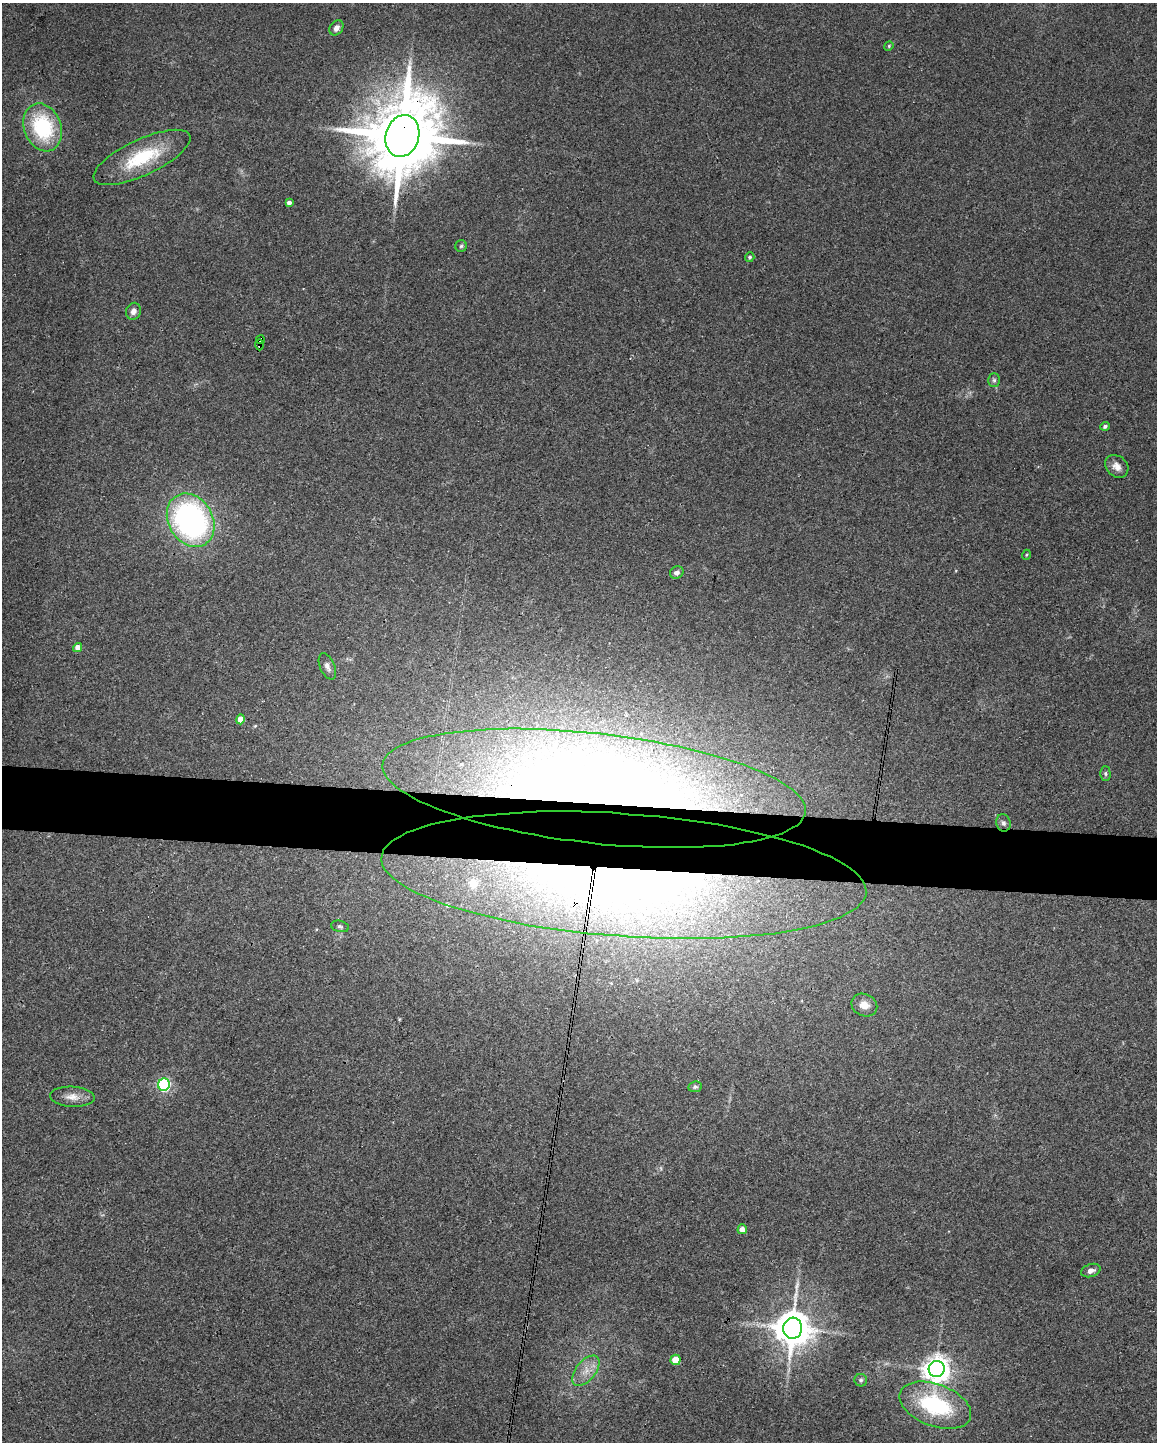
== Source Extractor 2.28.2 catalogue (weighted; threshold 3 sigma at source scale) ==
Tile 7 of 4 x 3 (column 3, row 2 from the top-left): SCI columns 2315-3469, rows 1661-3100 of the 4625 x 4647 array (HDU 1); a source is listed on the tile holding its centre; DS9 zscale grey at full resolution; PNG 1159 x 1444 px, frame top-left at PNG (2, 3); each listed source drawn as its Kron ellipse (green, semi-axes under 4 px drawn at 4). Shown black and unused: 4% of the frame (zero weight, under 3 of 4 exposures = <1% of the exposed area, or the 3 px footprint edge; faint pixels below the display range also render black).
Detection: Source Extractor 2.28.2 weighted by HDU 2 'WHT'; one run over the whole footprint, this tile lists its part. Background 0.0823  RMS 0.0066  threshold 0.0296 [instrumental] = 3 sigma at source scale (4.5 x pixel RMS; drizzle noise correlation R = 1.50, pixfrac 1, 0.05/0.05 arcsec/px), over >= 5 px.
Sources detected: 42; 1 too faint to see at this stretch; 1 cosmic-ray / hot-pixel residue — neither listed nor drawn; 3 inside a brighter listed object's ellipse — not listed separately; the other 37 listed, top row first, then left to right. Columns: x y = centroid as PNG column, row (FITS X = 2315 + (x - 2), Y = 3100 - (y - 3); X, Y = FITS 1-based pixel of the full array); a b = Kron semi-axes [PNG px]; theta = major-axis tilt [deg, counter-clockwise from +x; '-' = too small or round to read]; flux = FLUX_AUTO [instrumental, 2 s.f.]
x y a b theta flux
336 28 8 6 56 3.1
889 46 5 4 - 0.79
43 127 24 18 -70 53
402 136 21 16 73 8800
142 157 53 18 25 37
289 203 4 4 - 2.5
461 246 6 5 - 1.2
750 257 5 4 - 1.1
133 311 9 7 66 3.4
261 339 4 4 - 48
260 345 5 3 - 23
994 380 7 5 -89 1.4
1105 426 5 4 - 1.8
1117 466 13 10 -44 4.9
191 520 28 22 -59 170
1026 555 5 3 - 0.58
677 573 7 6 - 2.7
78 647 5 4 - 6.9
327 666 14 7 -66 3.2
241 719 5 4 - 7.2
1105 774 7 5 -89 1.3
594 788 213 55 -6 790
1003 823 8 7 - 1.9
624 875 243 61 -4 680
340 926 9 5 -13 1.6
864 1005 13 11 -24 5.9
164 1085 6 6 - 130
695 1087 7 5 11 1.4
72 1097 22 10 -3 6.7
742 1229 5 4 - 4.6
1091 1271 10 6 18 3
793 1328 10 9 - 1800
675 1360 5 5 - 15
937 1369 8 8 - 720
586 1371 18 10 51 7.5
861 1380 6 6 - 1.4
935 1405 37 21 -21 62
Overlapping masked pixels (flux is a lower limit): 5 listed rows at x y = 402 136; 261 339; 260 345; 594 788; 624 875